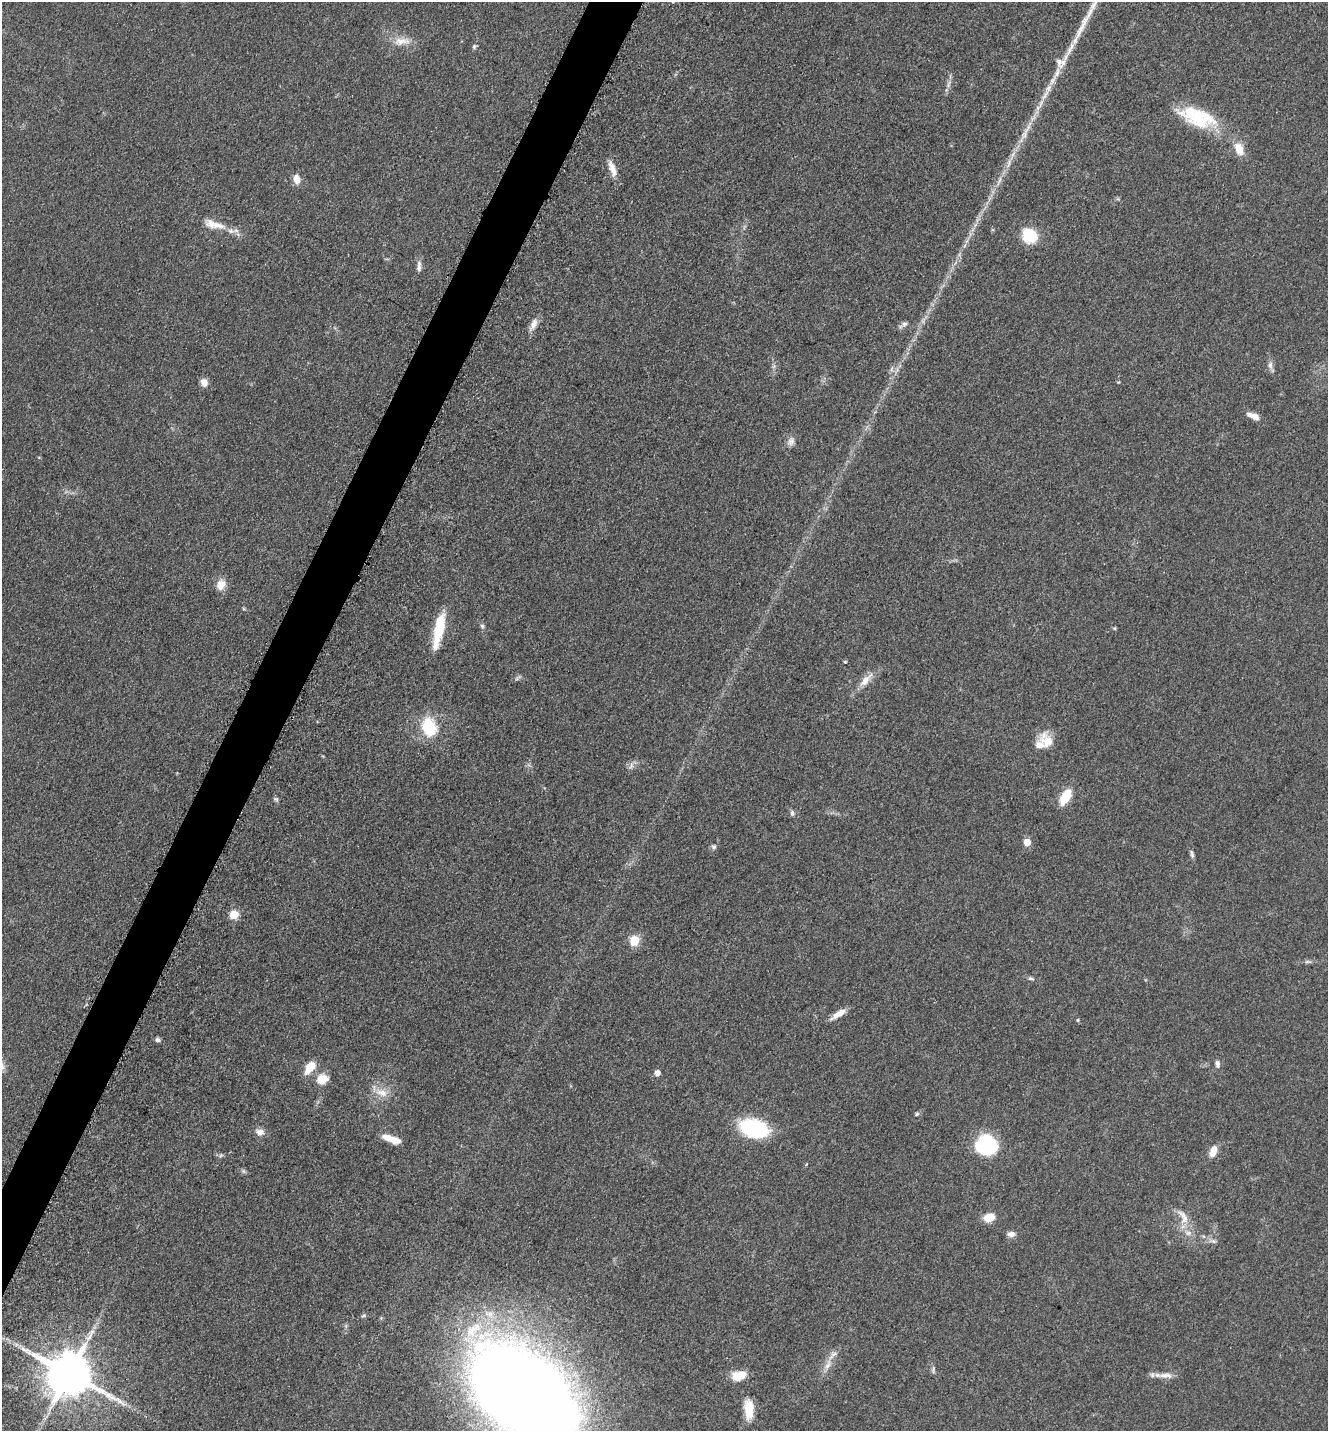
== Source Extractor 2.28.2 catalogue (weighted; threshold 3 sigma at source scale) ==
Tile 7 of 4 x 4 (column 3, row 2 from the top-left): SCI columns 2949-4274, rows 2900-4328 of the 5806 x 5775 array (HDU 1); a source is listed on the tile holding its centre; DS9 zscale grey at full resolution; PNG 1330 x 1433 px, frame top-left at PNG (2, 2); no overlay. Shown black and unused: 3% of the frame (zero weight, under 3 of 5 exposures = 4% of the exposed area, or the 3 px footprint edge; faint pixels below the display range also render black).
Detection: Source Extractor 2.28.2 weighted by HDU 2 'WHT'; one run over the whole footprint, this tile lists its part. Background 0.0634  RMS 0.006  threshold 0.027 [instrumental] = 3 sigma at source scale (4.5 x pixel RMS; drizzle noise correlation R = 1.50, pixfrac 1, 0.05/0.05 arcsec/px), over >= 5 px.
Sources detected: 73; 1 too faint to see at this stretch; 1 inside a brighter object's white glare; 1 long thin detection or spike segment (spike, bleed or trail) — not listed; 5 inside a brighter listed object's ellipse — not listed separately; the other 65 listed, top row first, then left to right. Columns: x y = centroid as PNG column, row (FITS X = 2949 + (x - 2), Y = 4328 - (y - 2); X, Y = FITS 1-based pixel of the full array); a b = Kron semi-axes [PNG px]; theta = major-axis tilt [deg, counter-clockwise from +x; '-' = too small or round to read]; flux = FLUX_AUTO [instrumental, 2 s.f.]
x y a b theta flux
673 2 5 3 - 0.58
402 41 26 10 7 8.1
474 47 6 5 - 1.1
1064 58 73 13 57 23
949 84 14 4 69 2.4
1197 117 45 24 -20 35
1239 149 17 11 -69 8.4
1009 163 16 5 72 3.7
612 168 21 7 -71 5.9
296 179 10 7 -80 5.8
218 225 23 9 -13 8.6
1029 235 15 13 -47 22
419 266 16 6 87 3.1
534 324 18 7 64 4.5
904 324 10 6 20 2.2
1270 365 10 6 89 2.4
204 383 9 7 -70 4.5
1253 416 15 6 -22 5.2
791 441 12 9 80 3.3
221 585 13 10 63 6.4
482 626 6 5 - 1.1
1115 628 5 4 - 0.87
439 632 46 12 72 19
845 662 4 4 - 0.64
866 680 25 9 50 7.3
429 727 17 13 -72 28
1047 742 21 17 -29 10
631 766 10 5 64 2.3
1065 797 13 7 60 21
276 799 6 6 - 1.2
792 813 7 5 -76 1.5
1027 842 5 5 - 9.2
714 847 8 6 48 1.6
1192 854 11 5 -79 1.6
234 915 5 5 - 29
634 940 5 5 - 35
1308 962 11 4 -5 1.5
1031 978 9 4 -10 1.3
838 1014 21 6 33 6
1078 1020 6 4 90 0.67
157 1040 6 5 - 1.7
1217 1064 10 6 -79 2.5
310 1067 16 9 53 9.5
657 1073 5 5 - 4.8
322 1079 10 9 - 11
382 1093 19 11 -18 7.9
917 1114 7 4 28 0.99
754 1128 23 14 -13 65
260 1132 11 8 -14 3.9
395 1140 15 8 -14 6.3
985 1145 22 19 -9 41
1213 1151 14 8 75 6.2
221 1155 6 5 - 1
806 1164 4 3 - 0.51
989 1217 9 7 21 13
1183 1217 26 11 -65 9.7
1011 1234 9 7 -2 3.1
1213 1241 9 5 -26 1.8
828 1365 18 7 67 5.6
933 1370 10 6 89 1.5
69 1374 14 12 -29 2900
1166 1375 23 7 0 5.2
739 1376 16 10 13 11
521 1393 92 56 -42 1300
749 1409 24 10 -87 12
Isophote crosses this tile's border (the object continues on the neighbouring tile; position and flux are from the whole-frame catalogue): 2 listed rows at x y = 673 2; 521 1393